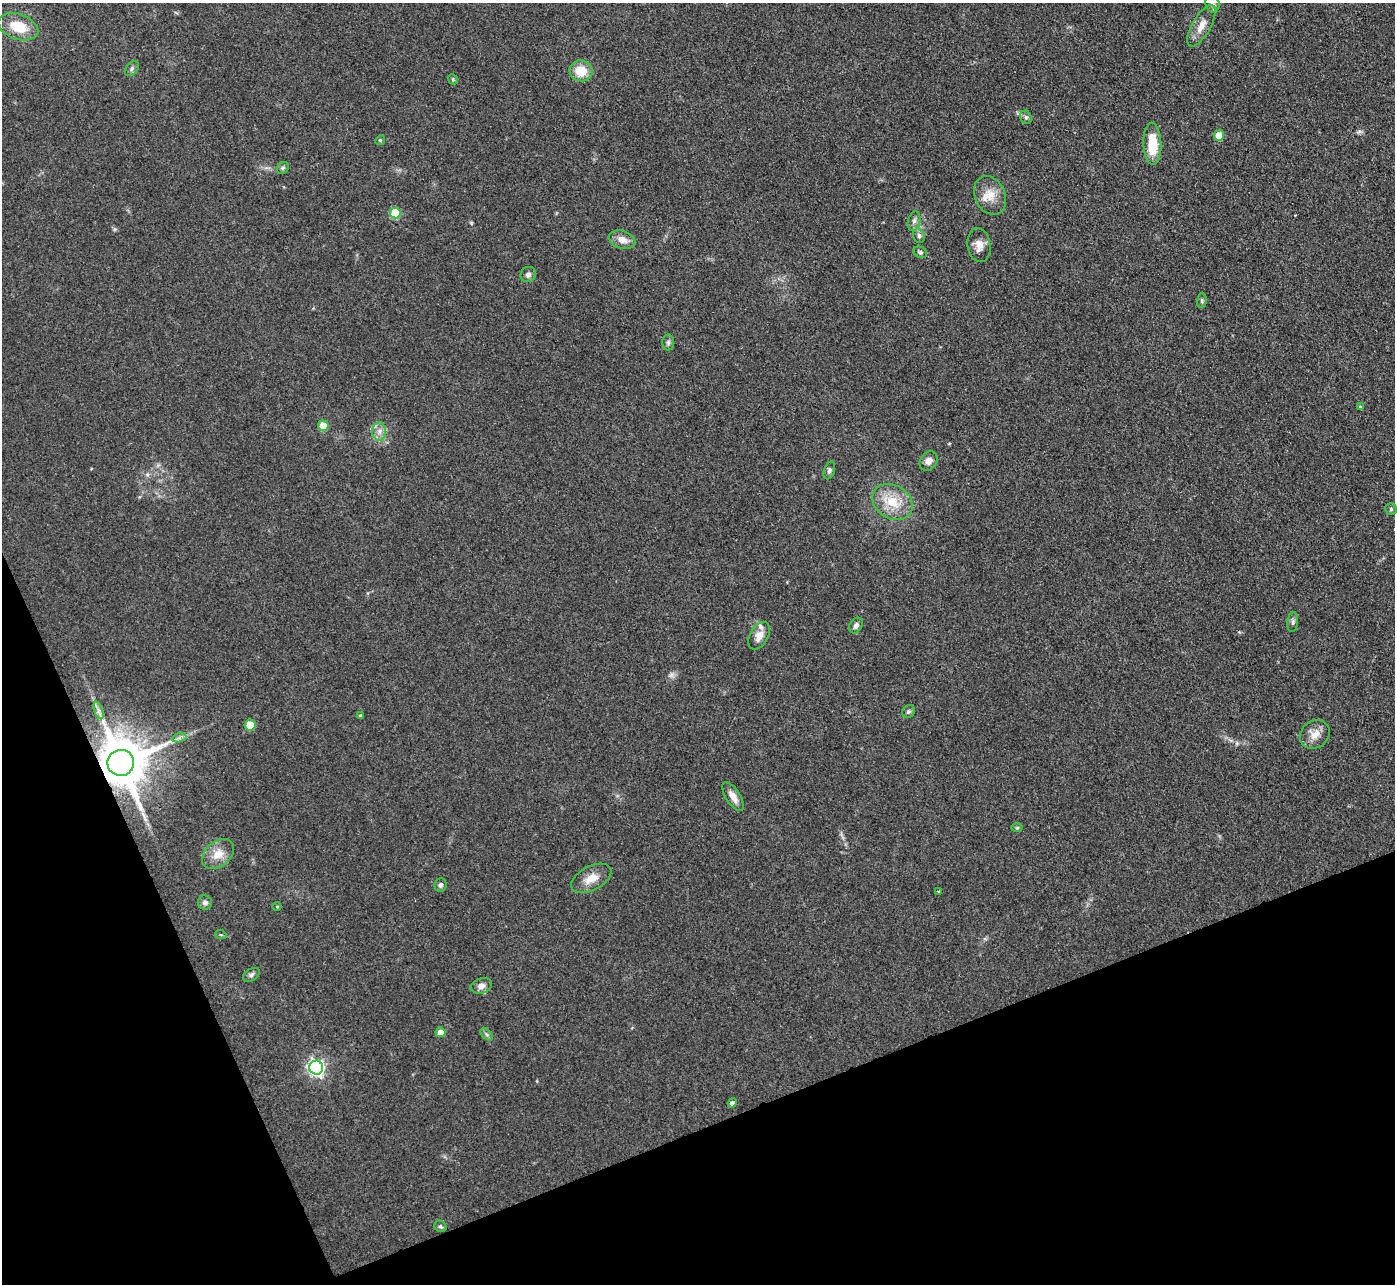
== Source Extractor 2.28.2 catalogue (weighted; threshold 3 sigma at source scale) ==
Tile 14 of 4 x 4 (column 2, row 4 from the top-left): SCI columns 1395-2787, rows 152-1433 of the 5575 x 5562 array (HDU 1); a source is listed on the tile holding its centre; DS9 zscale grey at full resolution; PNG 1397 x 1286 px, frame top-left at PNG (2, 3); each listed source drawn as its Kron ellipse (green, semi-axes under 4 px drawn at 4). Shown black and unused: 20% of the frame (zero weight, under 3 of 4 exposures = <1% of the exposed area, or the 3 px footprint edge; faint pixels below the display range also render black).
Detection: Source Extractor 2.28.2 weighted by HDU 2 'WHT'; one run over the whole footprint, this tile lists its part. Background 0.134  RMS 0.0072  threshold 0.0325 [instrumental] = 3 sigma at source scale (4.5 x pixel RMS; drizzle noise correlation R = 1.50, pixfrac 1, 0.05/0.05 arcsec/px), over >= 5 px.
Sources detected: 57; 1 too faint to see at this stretch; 1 long thin detection or spike segment (spike, bleed or trail) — neither listed nor drawn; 1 inside a brighter listed object's ellipse — not listed separately; the other 54 listed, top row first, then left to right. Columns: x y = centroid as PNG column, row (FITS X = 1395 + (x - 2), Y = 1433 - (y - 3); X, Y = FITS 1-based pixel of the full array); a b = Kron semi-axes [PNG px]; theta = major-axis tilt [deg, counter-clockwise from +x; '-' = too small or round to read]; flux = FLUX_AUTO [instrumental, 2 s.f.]
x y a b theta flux
1212 4 9 7 -70 2.3
1201 26 23 9 60 8.8
18 27 20 12 -19 20
132 69 8 6 52 1.8
581 71 11 10 - 15
453 79 5 4 - 0.92
1026 117 7 5 -67 1.7
1219 135 5 5 - 18
380 140 5 4 - 0.91
1152 144 21 9 -88 22
283 168 6 5 - 1.3
990 195 20 15 -64 12
395 213 5 5 - 34
914 221 10 6 75 2.8
919 236 7 5 -73 1.9
622 240 13 9 -17 6.8
979 245 17 11 -80 7.2
920 252 7 5 -26 1.6
528 274 8 7 - 2.4
1202 301 7 5 84 1.3
668 342 8 6 89 1.9
1360 407 4 4 - 1.3
323 426 5 5 - 22
379 431 9 7 90 3.9
929 461 10 8 54 4.5
829 470 9 5 72 1.8
892 502 21 16 -32 19
1391 509 6 6 - 1.3
1293 622 10 5 85 2
856 626 8 6 57 2.9
759 636 15 9 62 6.5
98 710 9 4 -71 2.4
908 712 7 6 - 1.6
361 716 3 3 - 1.1
250 725 5 5 - 16
1315 734 16 13 41 8.3
179 738 7 4 18 1.8
121 763 13 13 - 4500
733 797 16 7 -57 6.4
1017 828 6 4 2 0.92
218 854 18 12 40 10
591 878 22 12 28 10
441 885 7 6 - 1.8
939 892 3 3 - 1.2
205 903 7 7 - 2.5
277 906 4 3 - 0.66
221 935 6 3 -18 0.83
251 975 9 6 31 2
481 986 11 7 17 4.3
440 1032 5 5 - 7.3
487 1034 7 4 -45 1.5
316 1068 7 7 - 220
732 1103 4 4 - 2.7
440 1226 6 5 - 1.3
Overlapping masked pixels (flux is a lower limit): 1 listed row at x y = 121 763
Isophote crosses this tile's border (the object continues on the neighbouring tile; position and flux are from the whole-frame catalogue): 1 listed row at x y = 1212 4